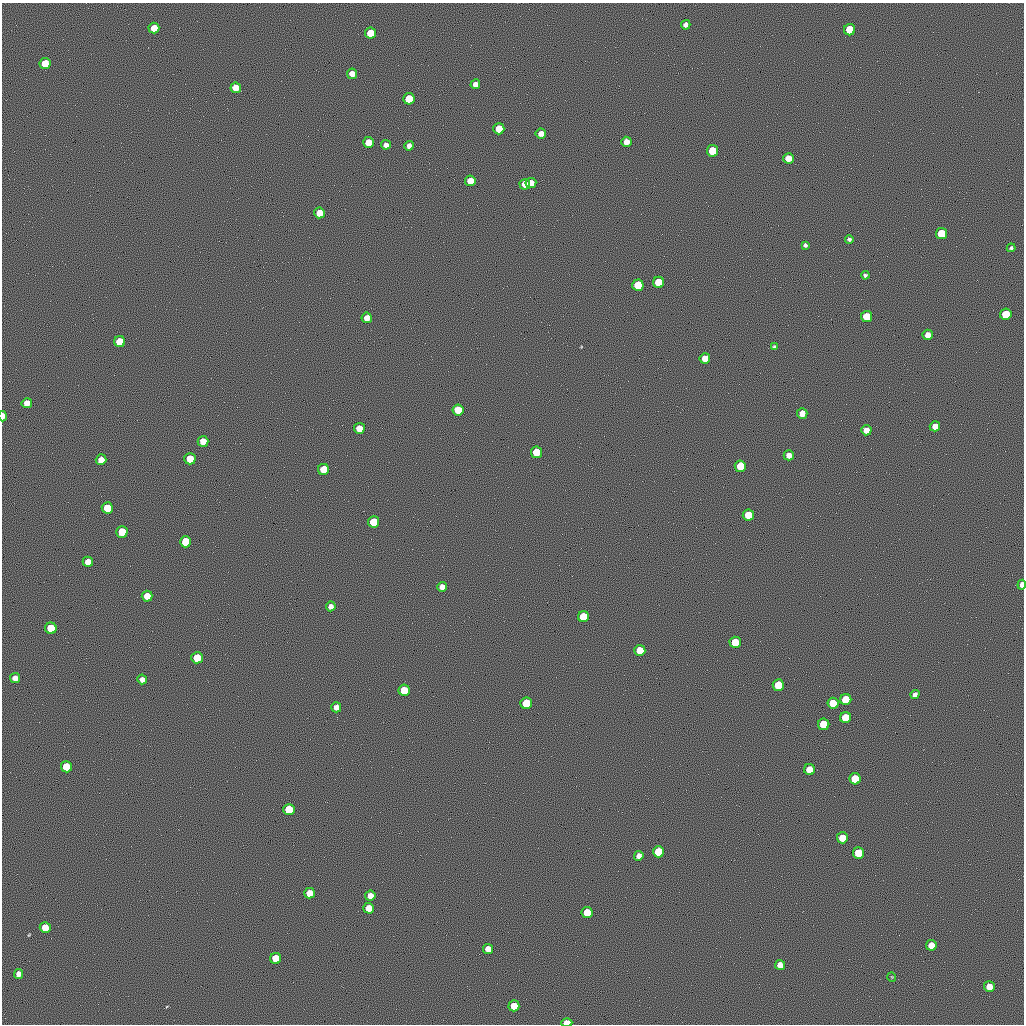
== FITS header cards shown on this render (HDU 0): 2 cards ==
NAXIS1  =                 1022 / length of data axis 1
NAXIS2  =                 1022 / length of data axis 2

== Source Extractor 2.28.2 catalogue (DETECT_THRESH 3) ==
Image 1022 x 1022 px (HDU 0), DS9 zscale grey, 1 PNG px = 1 image px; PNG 1026 x 1026 px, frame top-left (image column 1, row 1022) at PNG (2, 3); each listed source drawn as its Kron ellipse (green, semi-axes under 4 px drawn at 4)
Background 0.275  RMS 90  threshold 271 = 3 sigma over >= 5 px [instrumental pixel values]
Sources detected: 97; all 97 listed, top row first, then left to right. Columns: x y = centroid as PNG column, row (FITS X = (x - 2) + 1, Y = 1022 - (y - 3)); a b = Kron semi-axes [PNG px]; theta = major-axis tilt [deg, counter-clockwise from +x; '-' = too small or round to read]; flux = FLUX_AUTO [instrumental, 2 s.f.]
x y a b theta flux
686 25 5 4 - 24000
154 28 5 5 - 90000
850 30 5 5 - 180000
370 33 5 5 - 110000
45 63 5 5 - 110000
352 74 5 5 - 46000
475 84 5 5 - 33000
236 88 5 5 - 86000
409 99 5 5 - 150000
499 129 5 5 - 100000
541 133 5 5 - 39000
368 142 5 5 - 82000
626 142 5 5 - 39000
386 145 5 4 - 28000
409 146 5 4 - 30000
712 151 5 5 - 170000
788 158 5 5 - 65000
470 181 5 5 - 63000
531 183 5 5 - 63000
525 184 5 5 - 61000
320 213 5 5 - 81000
941 234 5 5 - 190000
849 239 4 3 - 13000
805 245 4 4 - 13000
1011 248 4 4 - 9300
865 275 4 4 - 11000
659 282 5 5 - 170000
638 285 5 5 - 150000
1006 314 5 5 - 180000
867 316 5 5 - 150000
367 318 5 5 - 47000
928 335 5 5 - 45000
120 342 5 5 - 140000
774 347 4 4 - 12000
705 358 5 5 - 62000
27 403 5 5 - 46000
458 410 5 5 - 140000
802 413 5 5 - 47000
3 416 5 3 - 48000
935 426 5 5 - 53000
359 428 5 5 - 82000
866 430 5 5 - 50000
203 441 5 5 - 63000
536 452 5 5 - 170000
789 455 5 5 - 36000
190 459 5 5 - 130000
101 460 5 5 - 55000
740 466 5 5 - 150000
323 469 5 5 - 130000
107 508 5 5 - 150000
748 515 5 5 - 140000
374 522 5 5 - 180000
122 532 5 5 - 170000
186 542 5 5 - 190000
88 562 5 5 - 46000
1022 585 5 4 - 31000
442 587 5 5 - 33000
147 596 5 5 - 76000
331 606 5 5 - 30000
583 617 5 5 - 150000
51 628 6 5 - 190000
735 642 5 5 - 190000
640 650 5 5 - 130000
197 658 5 5 - 160000
15 678 5 5 - 43000
142 679 5 5 - 33000
778 685 6 5 - 160000
404 690 5 5 - 160000
915 694 4 4 - 22000
846 700 5 5 - 190000
526 703 6 5 - 190000
833 703 5 5 - 130000
336 707 5 5 - 41000
845 718 5 5 - 130000
824 724 5 5 - 170000
66 767 5 5 - 150000
810 770 5 5 - 120000
855 779 6 5 - 190000
289 809 5 5 - 180000
842 838 5 5 - 120000
659 852 5 5 - 190000
858 853 5 5 - 180000
639 856 5 4 - 30000
309 893 5 5 - 81000
370 896 5 5 - 51000
369 908 5 5 - 78000
587 913 5 5 - 140000
45 927 5 5 - 98000
931 945 5 5 - 69000
488 949 5 5 - 56000
276 958 5 5 - 120000
780 965 5 5 - 52000
19 974 5 4 - 32000
892 977 5 3 - 4400
989 987 5 5 - 71000
514 1006 5 5 - 100000
567 1023 5 4 - 89000
At the frame edge (FLAGS 8, measured only in part): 3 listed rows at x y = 3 416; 1022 585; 567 1023